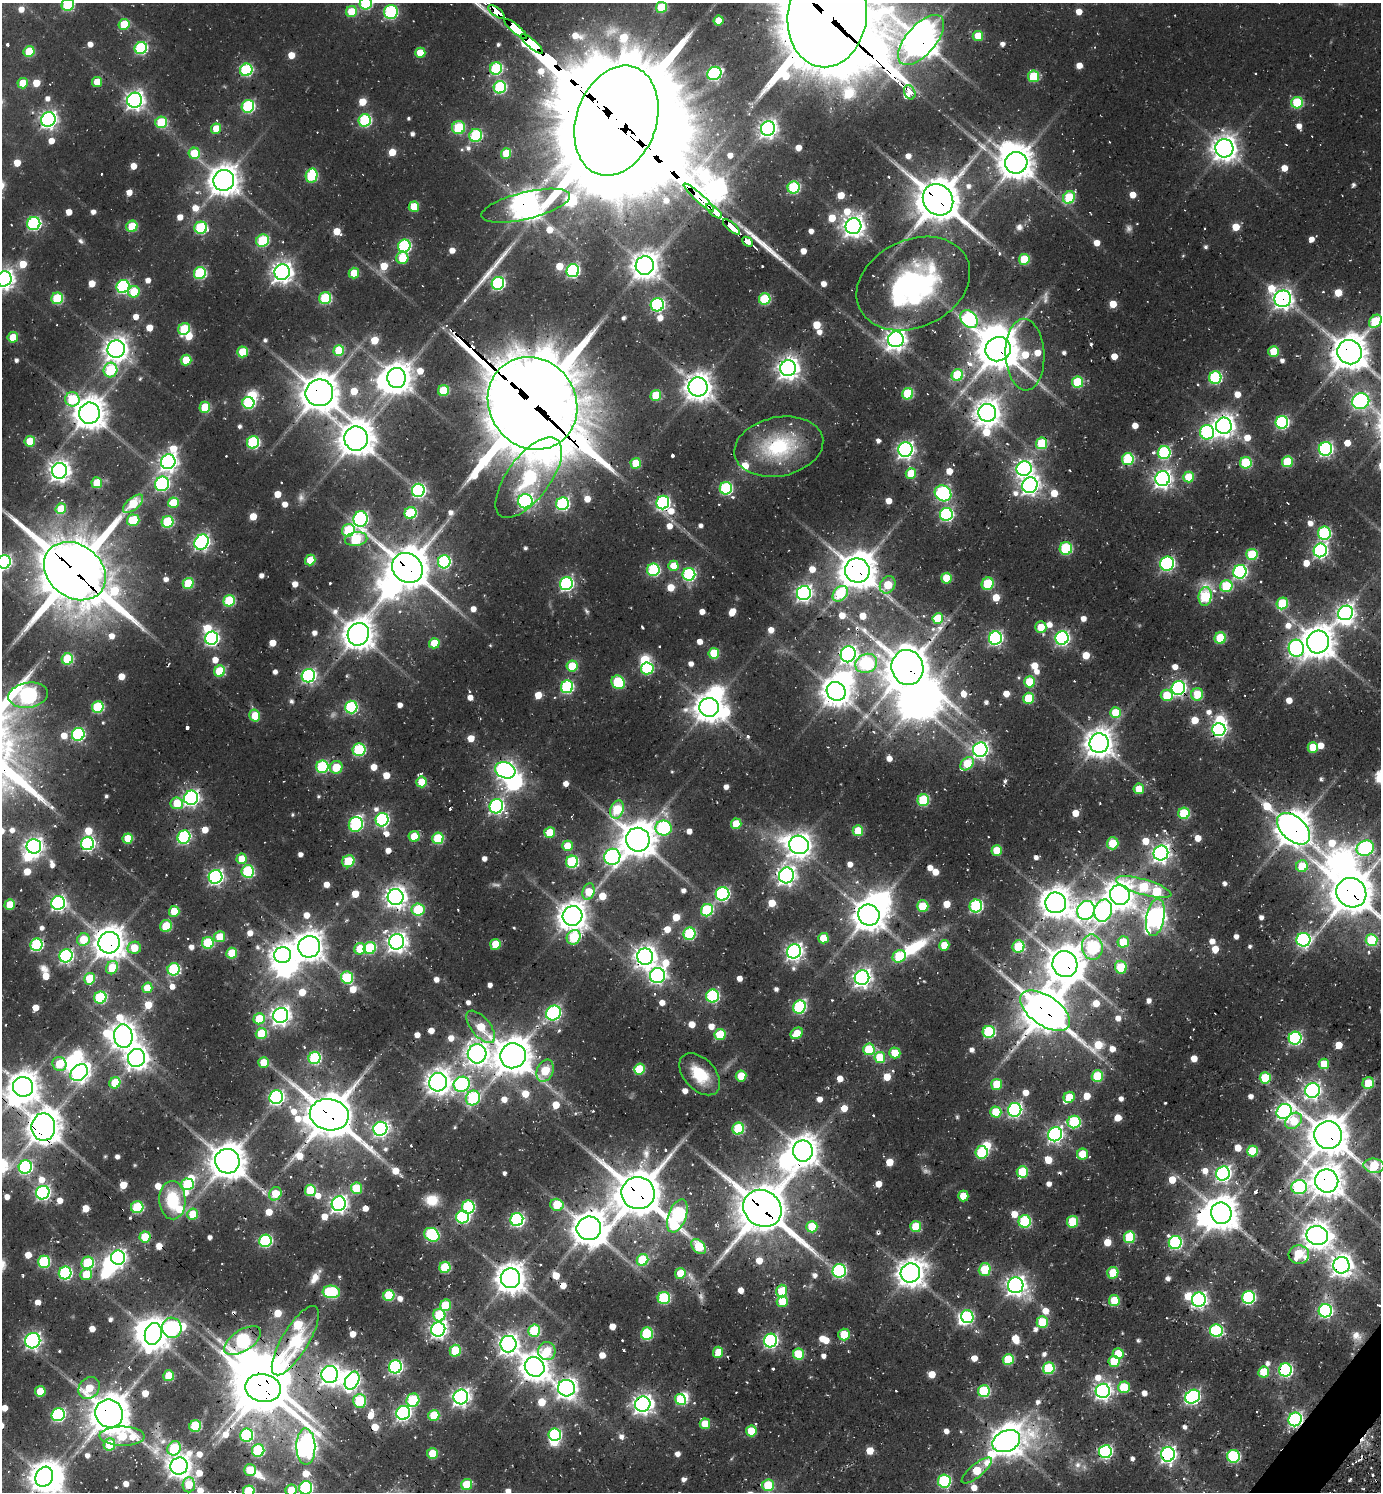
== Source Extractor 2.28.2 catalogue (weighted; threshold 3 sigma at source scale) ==
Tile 6 of 4 x 4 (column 2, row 2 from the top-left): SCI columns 1676-3054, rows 3011-4500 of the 5997 x 5989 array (HDU 1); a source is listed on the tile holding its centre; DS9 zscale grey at full resolution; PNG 1383 x 1494 px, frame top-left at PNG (2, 3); each listed source drawn as its Kron ellipse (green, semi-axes under 4 px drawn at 4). Shown black and unused: <1% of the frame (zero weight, under 2 of 3 exposures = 3% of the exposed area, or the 3 px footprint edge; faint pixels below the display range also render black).
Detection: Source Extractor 2.28.2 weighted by HDU 2 'WHT'; one run over the whole footprint, this tile lists its part. Background 0.0743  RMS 0.0087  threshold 0.0391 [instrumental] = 3 sigma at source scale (4.5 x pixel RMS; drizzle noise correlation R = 1.50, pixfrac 1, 0.05/0.05 arcsec/px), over >= 5 px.
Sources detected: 1000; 9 too faint to see at this stretch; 55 inside a brighter object's white glare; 26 cosmic-ray / hot-pixel residue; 4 long thin detections or spike segments (spike, bleed or trail) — neither listed nor drawn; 10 inside a brighter listed object's ellipse — not listed separately; of the other 896, all 500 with FLUX_AUTO >= 22.6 (the completeness limit of this list) listed and drawn (396 fainter detections not listed), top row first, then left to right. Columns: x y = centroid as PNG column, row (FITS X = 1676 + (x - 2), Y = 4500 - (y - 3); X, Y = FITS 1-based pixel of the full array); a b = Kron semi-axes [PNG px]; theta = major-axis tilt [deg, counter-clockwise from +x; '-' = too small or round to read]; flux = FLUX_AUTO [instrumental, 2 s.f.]
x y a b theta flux
366 3 6 6 - 100
68 5 6 6 - 74
661 7 5 5 - 46
352 12 5 5 - 32
391 12 7 7 - 120
496 12 9 3 -38 620
827 16 52 39 83 14000
719 21 5 5 - 24
124 24 5 5 - 32
516 29 14 4 -40 2800
978 36 5 5 - 24
921 40 31 14 49 1800
532 44 14 4 -40 2800
141 48 6 6 - 120
29 52 5 5 - 40
420 53 5 5 - 23
496 69 6 6 - 110
246 70 6 6 - 120
714 73 7 6 - 160
1034 76 6 5 - 52
97 82 5 5 - 25
23 83 5 5 - 26
500 87 6 6 - 110
910 92 7 5 -66 210
135 100 7 7 - 490
1297 103 6 5 - 61
248 106 6 6 - 120
48 119 7 7 - 370
365 120 6 6 - 120
616 121 57 40 71 25000
161 122 6 5 - 58
459 128 6 6 - 55
768 128 7 7 - 450
216 129 5 5 - 28
476 135 7 6 - 84
1224 148 9 9 - 990
194 153 5 5 - 35
506 153 5 5 - 25
1016 163 11 10 - 1700
312 176 7 6 - 79
224 180 10 10 - 1300
794 187 6 6 - 95
699 197 20 4 -42 1000
1069 197 6 5 - 63
938 200 16 14 -52 3100
526 206 45 13 14 1400
414 207 5 5 - 29
714 211 10 3 -41 430
34 223 7 6 - 170
132 226 6 5 - 36
853 226 8 7 - 720
731 227 10 3 -41 250
201 228 6 6 - 98
263 241 6 6 - 75
747 242 6 3 -43 280
404 246 6 6 - 130
402 258 6 6 - 34
1024 259 5 5 - 44
645 265 9 9 - 1100
573 271 6 6 - 150
282 272 8 7 - 650
200 273 6 6 - 100
354 273 5 5 - 28
4 279 8 7 - 590
498 283 6 6 - 150
913 284 59 44 25 190
123 286 7 6 - 160
134 292 6 5 - 34
57 298 6 5 - 67
325 298 6 6 - 83
765 299 6 5 - 68
1283 299 8 8 - 450
657 305 7 6 - 170
969 319 10 7 -49 170
1375 321 7 5 49 44
184 329 6 5 - 61
13 337 5 5 - 25
896 339 8 7 - 670
116 349 9 8 - 880
998 349 13 12 - 2400
339 350 5 5 - 46
242 352 5 5 - 41
1274 352 5 5 - 35
1350 352 12 12 - 1900
1025 355 36 19 -87 48
186 360 5 5 - 34
788 368 8 7 - 730
110 370 7 7 - 78
957 375 6 5 - 60
397 378 10 9 - 1400
1215 378 6 6 - 120
1077 382 6 5 - 66
698 387 9 9 - 1200
443 390 5 5 - 52
319 393 14 13 - 2200
908 394 5 5 - 66
656 395 5 5 - 45
72 399 7 7 - 56
1361 401 9 7 19 270
248 403 6 6 - 100
533 403 48 43 -55 13000
205 407 5 5 - 40
89 413 10 10 - 1500
987 413 9 9 - 1100
1282 422 6 6 - 150
1224 426 8 8 - 750
1207 432 7 7 - 170
356 439 12 12 - 1800
30 441 5 5 - 29
253 442 6 6 - 110
1042 443 6 5 - 61
779 447 45 29 11 85
1325 449 7 6 - 230
905 450 7 7 - 360
1164 453 6 6 - 120
1128 459 6 6 - 78
168 462 7 7 - 470
1287 462 5 5 - 53
636 463 5 5 - 33
1246 463 6 5 - 67
1024 469 7 7 - 360
59 471 8 7 - 640
911 473 5 5 - 28
1189 477 5 5 - 34
529 478 48 21 54 180
1162 479 7 7 - 440
97 483 5 5 - 32
162 484 7 6 - 210
1030 485 8 7 - 450
726 488 6 6 - 120
418 490 6 6 - 220
943 493 9 7 -38 190
525 501 7 7 - 250
173 503 5 5 - 31
663 503 7 6 - 190
133 504 12 6 41 36
563 504 6 6 - 140
61 509 5 5 - 30
410 513 6 6 - 72
946 514 6 6 - 150
361 519 8 7 - 220
133 520 6 5 - 53
168 522 6 5 - 74
348 530 6 6 - 69
1324 533 6 6 - 120
356 539 11 7 10 75
202 542 8 6 55 310
1066 548 6 6 - 83
1320 550 7 6 - 240
1252 554 5 5 - 55
310 560 5 5 - 28
4 562 7 6 - 170
444 562 6 6 - 130
1167 564 7 7 - 170
673 566 5 5 - 23
407 568 16 14 -41 2800
653 570 6 6 - 100
857 570 12 12 - 2200
75 571 33 26 -37 6400
1240 572 7 6 - 200
689 574 6 6 - 130
946 578 5 5 - 31
188 583 5 5 - 51
566 584 7 6 - 180
988 584 6 6 - 56
888 585 9 7 60 42
1226 586 6 6 - 67
804 593 7 7 - 350
840 594 9 6 48 63
1205 597 9 6 84 72
229 601 6 5 - 73
1282 603 6 5 - 55
1345 613 8 7 - 400
938 618 5 5 - 39
1041 627 6 5 - 23
358 634 11 10 - 1500
212 638 7 6 - 230
995 638 6 6 - 230
1062 638 7 6 - 230
1220 638 6 5 - 46
1318 642 11 11 - 1500
434 643 5 5 - 27
1296 648 8 7 - 270
714 653 5 5 - 44
848 654 8 7 - 420
67 659 6 5 - 62
866 663 11 9 24 120
572 666 6 5 - 33
907 667 18 16 -76 2800
647 668 6 6 - 83
220 671 6 5 - 53
308 676 7 6 - 220
618 682 7 6 - 76
1030 682 5 5 - 38
567 687 6 6 - 120
1178 688 7 6 - 230
836 691 10 9 - 1300
1197 694 6 6 - 34
28 695 20 12 9 330
1167 695 6 5 - 35
1028 698 6 5 - 47
98 707 6 5 - 79
351 707 6 6 - 120
709 707 10 9 - 1300
1115 713 5 5 - 35
255 716 6 5 - 29
1219 729 6 6 - 250
78 734 6 6 - 130
1099 743 10 9 - 1200
1313 747 5 5 - 26
359 750 6 6 - 93
980 750 7 7 - 310
967 764 8 5 44 42
322 767 6 6 - 97
336 767 6 6 - 28
505 770 10 8 -19 440
421 782 5 5 - 31
1139 789 5 5 - 23
191 798 7 7 - 320
923 800 6 5 - 75
177 803 6 6 - 27
496 806 7 6 - 230
617 809 9 6 71 63
1184 813 5 5 - 58
382 820 7 6 - 170
356 824 7 7 - 130
736 824 5 5 - 30
664 828 8 7 - 150
1294 829 19 12 -42 1800
858 831 5 5 - 38
550 833 5 5 - 33
414 836 5 5 - 27
184 837 7 6 - 160
438 838 6 5 - 65
128 839 5 5 - 31
638 840 12 12 - 1800
1113 843 6 6 - 32
87 844 6 6 - 200
799 845 10 9 - 900
34 846 7 7 - 450
567 846 5 5 - 24
1365 848 9 7 23 160
997 850 5 5 - 28
1161 853 7 7 - 460
612 857 8 8 - 300
242 859 5 5 - 23
348 861 6 6 - 42
572 862 6 6 - 98
1302 866 6 6 - 35
248 871 6 6 - 93
786 875 8 7 - 500
215 877 7 6 - 270
1144 887 29 7 -16 120
589 892 8 6 74 26
1351 893 15 14 - 2700
723 894 7 6 - 160
1120 895 10 10 - 1200
396 897 8 8 - 700
58 903 7 6 - 270
1056 903 10 10 - 1400
10 905 5 5 - 26
923 906 5 5 - 36
976 906 6 6 - 130
418 910 6 6 - 64
707 910 6 6 - 91
1086 910 9 8 - 490
174 911 5 5 - 28
1103 911 11 9 74 240
869 915 11 10 - 1500
573 916 10 9 - 1300
1155 917 19 9 80 630
166 926 6 6 - 37
689 934 6 6 - 93
219 937 5 5 - 29
574 937 8 6 55 63
823 938 5 5 - 24
83 940 6 6 - 29
1303 940 7 7 - 210
1371 940 6 6 - 62
397 942 8 7 - 590
1123 942 6 5 - 32
109 943 11 10 - 1500
208 943 6 6 - 66
495 944 5 5 - 33
37 945 6 6 - 120
944 945 5 5 - 24
1018 946 6 6 - 57
309 947 11 10 - 1300
1092 947 12 10 -79 120
134 948 7 6 - 26
370 948 6 6 - 70
360 949 6 5 - 31
794 951 7 7 - 390
232 953 5 5 - 40
283 955 8 8 - 820
66 956 7 6 - 200
899 956 7 6 - 52
645 957 8 8 - 810
1065 964 13 12 - 2100
1121 967 6 6 - 46
112 968 7 5 67 39
174 969 6 6 - 110
657 976 7 7 - 300
347 978 6 6 - 69
862 978 7 7 - 480
89 979 6 5 - 37
147 988 5 5 - 25
713 996 6 6 - 120
100 998 6 6 - 95
799 1007 7 6 - 130
1045 1011 28 15 -34 3100
553 1013 8 7 - 200
281 1015 8 7 - 520
259 1019 6 5 - 37
481 1027 19 9 -50 33
989 1032 6 6 - 100
797 1033 7 5 38 23
261 1034 5 5 - 39
720 1034 5 5 - 33
123 1036 12 9 -84 1100
1295 1038 6 6 - 160
869 1049 6 5 - 51
895 1053 5 5 - 26
477 1054 9 9 - 750
513 1056 13 12 - 2100
880 1057 5 5 - 38
137 1058 9 8 - 760
315 1058 6 6 - 100
264 1063 5 5 - 23
59 1064 7 6 - 39
1324 1064 5 5 - 26
639 1069 5 5 - 38
545 1071 11 8 67 48
79 1073 9 7 43 420
700 1074 25 15 -47 34
741 1076 5 5 - 26
1097 1076 6 5 - 58
1265 1078 5 5 - 46
438 1082 9 9 - 900
115 1083 6 5 - 38
1368 1083 6 5 - 38
462 1084 8 7 - 210
997 1084 5 5 - 35
23 1087 10 10 - 1400
1312 1090 7 7 - 320
276 1097 7 6 - 250
1069 1097 5 5 - 26
473 1098 7 7 - 100
1015 1110 7 6 - 240
1284 1111 8 7 - 330
996 1112 5 5 - 39
329 1115 19 15 -10 3200
1294 1121 9 7 40 40
1074 1122 6 6 - 94
43 1127 14 11 -90 1700
380 1129 7 7 - 280
738 1129 6 6 - 72
1055 1134 7 7 - 310
1328 1135 14 13 - 2400
803 1151 10 10 - 1400
1253 1151 5 5 - 35
982 1152 6 6 - 67
1082 1154 5 5 - 24
227 1161 12 12 - 2000
1374 1166 10 7 -6 51
25 1167 7 6 - 170
1022 1172 6 5 - 45
1223 1173 7 6 - 280
1327 1181 11 11 - 1400
188 1184 6 6 - 70
1299 1187 8 7 - 140
356 1188 5 5 - 43
310 1190 6 5 - 52
43 1193 7 6 - 250
638 1193 16 16 - 3600
275 1194 7 6 - 26
963 1196 5 5 - 24
172 1200 19 13 -88 49
339 1204 7 7 - 410
557 1205 7 6 - 37
137 1207 6 6 - 72
468 1207 6 6 - 110
762 1208 20 17 -38 3900
1221 1213 11 10 - 1700
193 1214 5 5 - 32
677 1216 17 9 69 210
463 1217 6 6 - 140
517 1220 6 6 - 200
1025 1221 6 6 - 89
1073 1222 6 5 - 45
916 1226 5 5 - 40
812 1227 5 5 - 33
589 1228 12 12 - 1800
432 1235 8 6 -33 130
1317 1236 11 9 -10 1100
145 1237 5 5 - 42
1129 1237 6 5 - 57
265 1241 6 6 - 140
1175 1243 6 6 - 140
699 1247 9 5 -46 48
1299 1255 10 9 - 48
118 1258 7 7 - 320
643 1260 6 5 - 61
44 1262 6 6 - 94
88 1263 6 6 - 76
1341 1265 8 8 - 750
445 1267 6 5 - 60
985 1269 6 6 - 40
839 1271 6 6 - 180
65 1273 6 6 - 130
680 1273 5 5 - 24
910 1273 10 9 - 1200
1113 1273 6 5 - 30
86 1274 6 5 - 27
510 1278 10 9 - 1300
1016 1285 8 8 - 600
782 1291 6 5 - 33
331 1292 9 6 -6 100
389 1295 5 5 - 51
1248 1297 6 6 - 150
664 1298 6 6 - 88
1199 1300 7 7 - 320
782 1301 5 5 - 32
1114 1301 5 5 - 39
445 1305 6 5 - 44
1325 1311 7 6 - 200
439 1315 6 6 - 45
967 1317 6 6 - 93
1042 1322 6 5 - 43
172 1328 10 9 - 150
438 1329 7 7 - 390
534 1331 6 6 - 72
1216 1331 6 6 - 120
153 1334 11 8 76 1300
647 1334 6 6 - 81
844 1335 6 6 - 31
33 1341 8 7 - 280
242 1341 21 10 32 150
295 1341 40 13 59 110
770 1341 7 6 - 220
508 1344 8 8 - 570
455 1351 6 5 - 42
547 1351 9 8 - 32
718 1352 5 5 - 26
1118 1353 5 5 - 23
798 1354 5 5 - 42
1008 1360 5 5 - 53
1114 1361 5 5 - 43
395 1367 6 6 - 220
535 1367 10 9 - 1400
1049 1368 6 6 - 72
1285 1370 6 6 - 160
1264 1372 5 5 - 34
330 1375 8 8 - 610
169 1376 5 5 - 35
352 1381 9 6 63 240
1124 1387 6 5 - 38
89 1388 12 9 48 33
263 1388 18 14 -11 3700
566 1388 8 8 - 660
40 1391 5 5 - 25
984 1391 6 6 - 88
1103 1391 7 7 - 390
461 1397 7 7 - 440
1193 1397 8 6 33 240
413 1400 7 6 - 65
681 1400 6 5 - 53
360 1401 7 6 - 69
643 1404 8 7 - 560
403 1413 7 6 - 260
109 1414 14 13 - 2600
58 1415 7 6 - 160
434 1415 5 5 - 41
1295 1419 7 6 - 260
705 1424 5 5 - 25
195 1426 6 5 - 73
751 1431 5 5 - 29
555 1434 6 6 - 120
247 1435 6 6 - 120
122 1436 22 9 -1 62
1006 1441 14 10 24 1400
109 1444 6 5 - 38
306 1447 18 9 -89 760
174 1448 7 6 - 67
258 1450 6 6 - 83
1105 1452 6 6 - 170
432 1453 5 5 - 28
1168 1454 7 7 - 340
1234 1456 6 6 - 120
179 1466 9 8 - 870
250 1470 6 5 - 25
977 1471 18 6 39 39
44 1477 10 8 63 1200
944 1481 6 6 - 120
189 1485 8 6 87 30
467 1485 6 5 - 38
768 1485 6 5 - 50
306 1488 7 6 - 150
291 1490 6 5 - 26
249 1491 6 5 - 68
Overlapping masked pixels (flux is a lower limit): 63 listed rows (the first 20) at x y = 496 12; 827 16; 516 29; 921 40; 532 44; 910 92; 616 121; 699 197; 938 200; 526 206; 714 211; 731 227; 201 228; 1283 299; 998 349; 1350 352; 788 368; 319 393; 908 394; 533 403
Isophote crosses this tile's border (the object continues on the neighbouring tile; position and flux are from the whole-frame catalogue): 14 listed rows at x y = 366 3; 68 5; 827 16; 616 121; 4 279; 1350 352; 4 562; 28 695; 1351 893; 23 1087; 44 1477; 306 1488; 291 1490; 249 1491